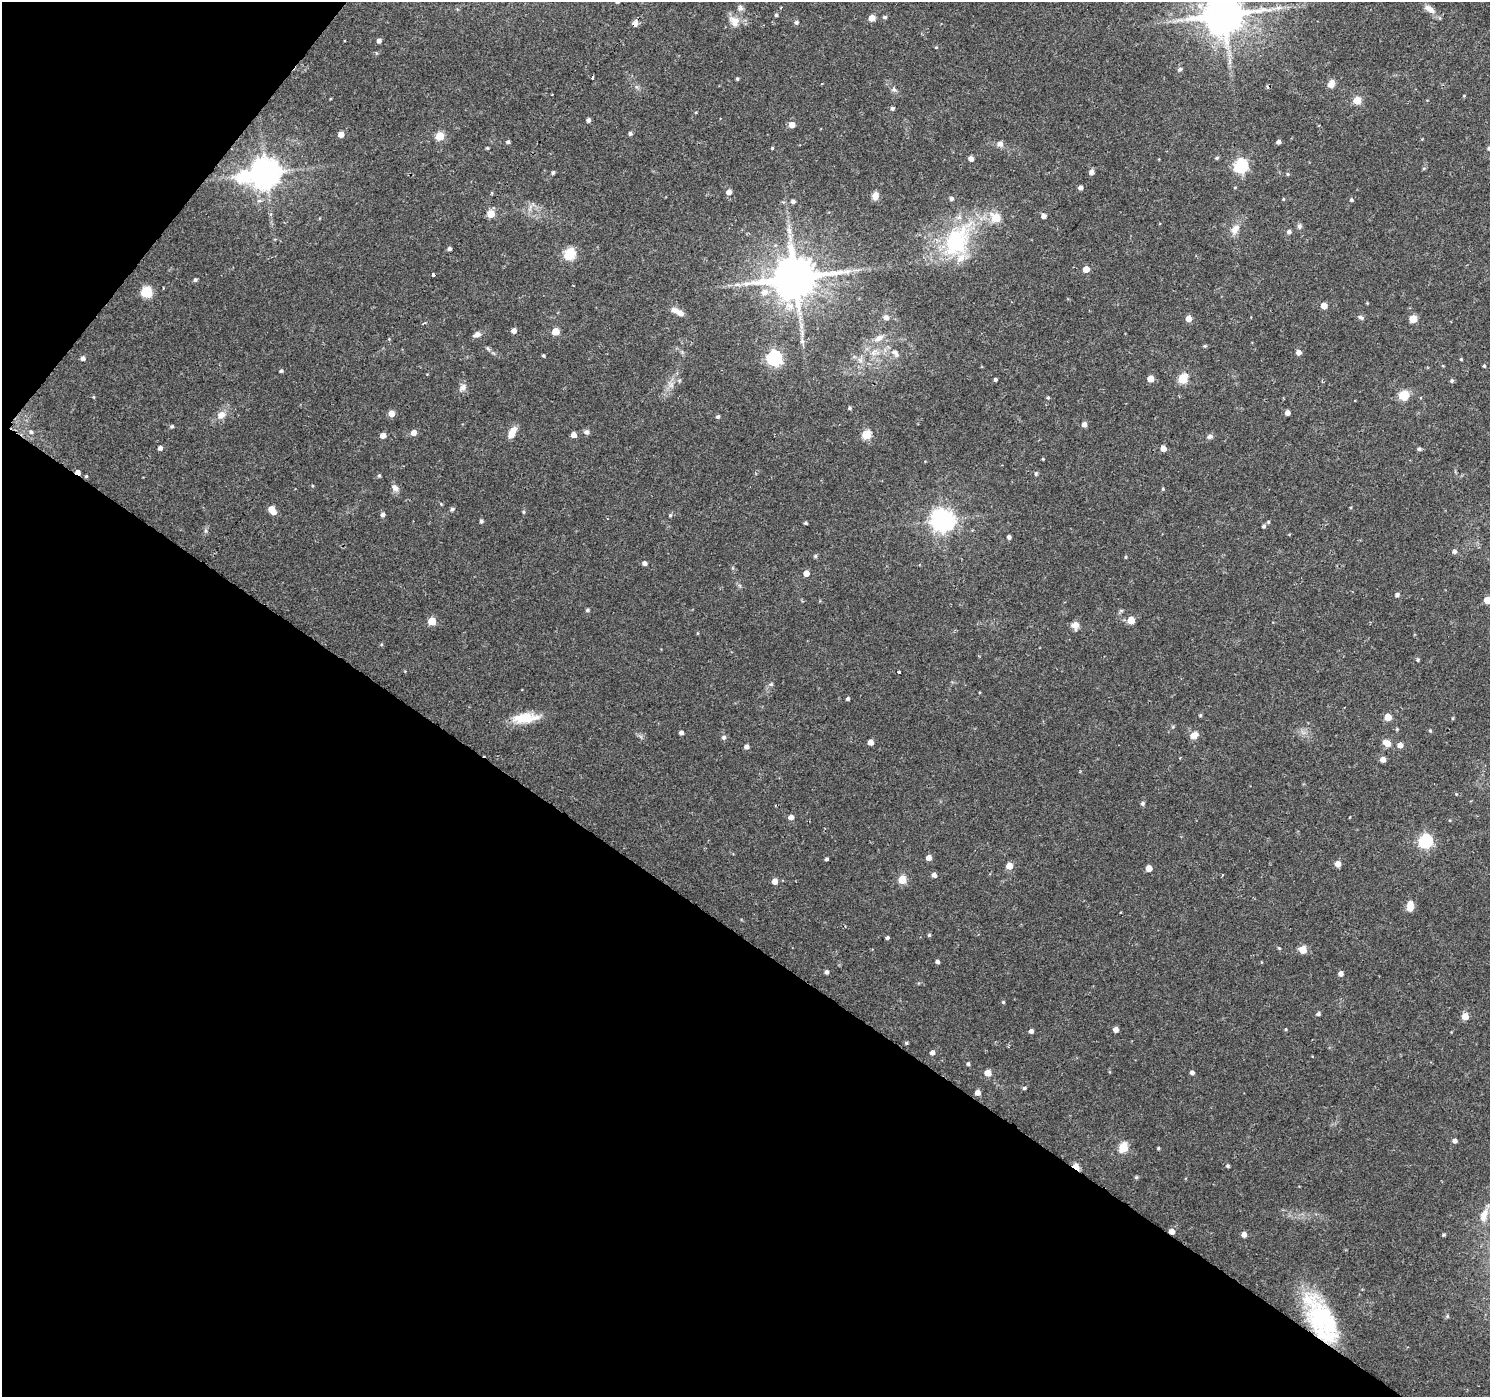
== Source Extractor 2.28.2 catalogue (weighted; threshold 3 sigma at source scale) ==
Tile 9 of 4 x 4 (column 1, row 3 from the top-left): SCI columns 1-1488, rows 1576-2970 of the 5961 x 6007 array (HDU 1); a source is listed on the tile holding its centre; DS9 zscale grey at full resolution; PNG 1492 x 1399 px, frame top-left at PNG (2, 2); no overlay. Shown black and unused: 36% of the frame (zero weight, under 2 of 3 exposures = <1% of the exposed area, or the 3 px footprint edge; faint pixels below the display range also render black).
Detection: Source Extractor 2.28.2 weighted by HDU 2 'WHT'; one run over the whole footprint, this tile lists its part. Background 0.0257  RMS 0.0035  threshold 0.0158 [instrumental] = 3 sigma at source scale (4.5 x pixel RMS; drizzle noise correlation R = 1.50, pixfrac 1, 0.0396/0.0396 arcsec/px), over >= 5 px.
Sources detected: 212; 2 cosmic-ray / hot-pixel residue — not listed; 3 inside a brighter listed object's ellipse — not listed separately; the other 207 listed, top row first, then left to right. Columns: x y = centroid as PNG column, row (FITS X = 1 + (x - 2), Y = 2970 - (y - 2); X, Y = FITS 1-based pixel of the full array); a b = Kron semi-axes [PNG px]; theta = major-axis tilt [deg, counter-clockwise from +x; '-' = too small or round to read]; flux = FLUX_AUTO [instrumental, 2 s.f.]
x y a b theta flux
740 8 8 7 - 1.1
1278 8 10 6 7 1.6
1430 9 17 7 -35 2.7
776 15 5 4 - 0.57
1224 15 11 10 - 1300
885 17 5 4 - 0.66
872 18 5 4 - 5.2
734 21 16 12 -54 3.7
796 22 5 5 - 0.82
635 23 6 5 - 2.4
379 41 4 4 - 1.4
936 47 4 3 - 0.23
1230 61 7 5 -90 0.99
1180 69 5 4 - 0.84
593 77 4 2 - 0.82
737 79 4 3 - 0.54
1331 84 9 7 57 2.2
894 89 7 6 - 0.87
1464 96 4 3 - 0.31
1357 100 6 5 - 5.5
892 108 5 4 - 0.76
588 120 4 4 - 1
792 125 5 5 - 3.2
630 133 4 4 - 0.79
341 134 5 4 - 3.1
440 136 5 5 - 14
508 142 4 4 - 0.68
1278 142 4 4 - 1.2
1000 144 7 7 - 1.6
487 148 3 3 - 0.42
772 148 4 4 - 0.35
1489 148 4 4 - 0.64
971 158 5 4 - 1.8
1217 158 5 4 - 0.49
1241 166 6 6 - 55
1091 172 5 5 - 1.6
266 173 9 8 - 550
553 173 4 4 - 0.6
1288 174 5 4 - 0.46
243 177 8 6 13 32
1235 187 4 3 - 0.29
1080 188 4 4 - 1.3
729 192 5 5 - 2
492 193 4 4 - 0.35
875 196 9 7 71 2.3
951 198 5 5 - 0.9
1283 199 4 4 - 0.32
1351 200 5 4 - 0.58
793 201 5 5 - 1
491 214 5 5 - 7.5
1043 216 4 4 - 1.9
996 218 6 5 - 11
1299 226 7 6 - 0.95
1235 229 15 9 61 3
1289 231 5 5 - 1.1
956 241 44 26 59 36
449 249 4 4 - 0.79
570 254 6 5 - 30
1086 269 5 4 - 4.3
433 275 3 3 - 2.4
795 278 13 11 16 1600
195 280 4 4 - 0.7
163 288 4 2 - 0.29
146 292 10 10 - 7.3
764 292 10 8 25 2.8
1324 306 5 4 - 4.5
675 310 13 7 -12 2.1
886 317 7 6 - 1.6
1361 317 8 5 -31 0.79
1188 318 5 4 - 3.8
1413 319 5 5 - 9
514 331 5 5 - 1.7
555 331 5 5 - 7.9
477 334 9 7 22 1.6
879 338 14 8 28 2.6
802 341 8 6 90 1.1
1205 346 5 4 - 0.46
488 349 8 4 -62 0.67
874 352 13 7 54 2.3
894 352 8 6 14 1.1
1298 352 4 4 - 2.2
543 356 4 3 - 0.47
83 358 5 5 - 1.3
774 358 6 6 - 79
1461 359 4 3 - 0.35
860 360 8 5 -45 1.1
1484 366 4 3 - 0.49
281 371 5 4 - 0.6
995 379 4 3 - 0.65
1150 379 5 5 - 4.3
1183 379 5 5 - 20
1452 381 5 5 - 0.68
671 385 10 7 -59 1.7
463 387 9 8 - 1.7
1403 396 10 10 - 5.8
94 397 5 3 - 0.33
1048 398 3 3 - 1.4
850 408 5 4 - 0.52
1287 413 4 4 - 2
391 414 5 5 - 3.9
221 415 9 8 - 2.8
718 417 4 4 - 0.72
1084 424 5 4 - 2
172 426 5 4 - 0.6
31 432 7 6 - 0.95
586 432 7 6 - 1.1
413 433 5 5 - 2.8
512 433 13 7 62 3.8
383 435 5 4 - 2.9
573 435 5 4 - 2.2
866 435 5 5 - 16
1210 437 8 6 13 1.1
160 448 4 4 - 1.3
1163 448 4 4 - 3.6
1419 449 5 4 - 0.72
1043 459 4 3 - 0.32
78 472 5 4 - 2
1036 474 6 4 71 0.49
86 476 4 3 - 0.38
379 476 5 4 - 0.55
395 488 11 7 -49 1.7
1163 489 4 4 - 0.36
452 509 5 5 - 0.73
272 510 7 5 -49 6.2
523 512 5 3 - 0.42
383 515 5 5 - 1.1
670 515 5 4 - 0.47
942 520 8 7 - 250
481 521 4 4 - 0.73
1268 522 5 4 - 0.44
806 523 3 3 - 0.48
1264 526 5 4 - 0.69
1009 537 4 4 - 0.96
1454 551 5 5 - 1
815 556 5 4 - 0.57
1126 557 5 3 - 0.33
645 563 5 4 - 1.2
806 573 4 4 - 3.3
1397 595 5 5 - 0.83
1487 600 5 5 - 5.6
587 610 4 4 - 0.67
1131 620 5 5 - 6.8
432 621 5 5 - 9.1
1075 625 7 7 - 2.9
1417 660 5 5 - 0.5
899 672 3 3 - 0.98
771 684 6 5 - 0.61
848 699 4 3 - 0.66
1200 715 5 4 - 0.37
1388 717 5 5 - 7.1
525 718 31 12 5 8.7
1430 731 5 4 - 0.41
681 732 4 4 - 1.1
1194 735 8 6 31 3
724 737 5 5 - 1
870 742 4 4 - 2.9
1387 743 7 5 -30 4.7
1400 745 5 5 - 2.5
746 747 4 4 - 1.5
1383 759 5 4 - 2.6
1456 794 4 4 - 0.28
1142 803 5 5 - 0.8
791 817 5 4 - 2.1
1426 841 6 6 - 69
929 858 5 4 - 2.4
826 859 3 3 - 0.62
1338 864 5 5 - 2.9
1009 866 5 5 - 4.8
1149 868 5 4 - 3.8
934 875 5 4 - 1.6
1222 875 3 3 - 0.36
902 879 5 5 - 10
775 881 5 5 - 2.6
1410 906 11 7 86 3.4
929 935 4 4 - 0.48
887 938 4 3 - 2.4
1279 948 5 3 - 0.39
1303 950 5 5 - 7
937 962 4 3 - 1
826 972 4 4 - 1
1341 973 5 4 - 1.7
1003 1002 4 4 - 0.42
1318 1014 4 4 - 0.77
1465 1016 5 5 - 5.6
1116 1029 5 4 - 2
1286 1029 4 4 - 0.37
1031 1031 4 4 - 1.4
906 1043 5 4 - 0.39
932 1052 5 5 - 1.4
1312 1056 3 2 - 0.3
968 1064 4 4 - 0.66
1192 1072 4 4 - 1.4
987 1073 5 5 - 3.9
1024 1088 5 4 - 0.65
977 1092 5 5 - 2.3
1455 1141 4 4 - 1.4
1123 1147 5 5 - 18
1158 1148 4 3 - 0.41
1228 1166 4 4 - 0.63
1076 1167 7 4 -39 10
1136 1177 4 4 - 0.49
1484 1215 20 9 71 3.6
1172 1231 5 4 - 2.8
1244 1234 5 4 - 2.2
1444 1235 5 3 - 0.45
1447 1316 6 3 -73 0.39
1322 1319 54 25 -57 40
Overlapping masked pixels (flux is a lower limit): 5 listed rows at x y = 635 23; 78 472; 1076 1167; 1172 1231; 1322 1319
Isophote crosses this tile's border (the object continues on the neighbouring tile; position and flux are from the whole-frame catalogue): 3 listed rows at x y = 1224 15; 1489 148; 1487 600